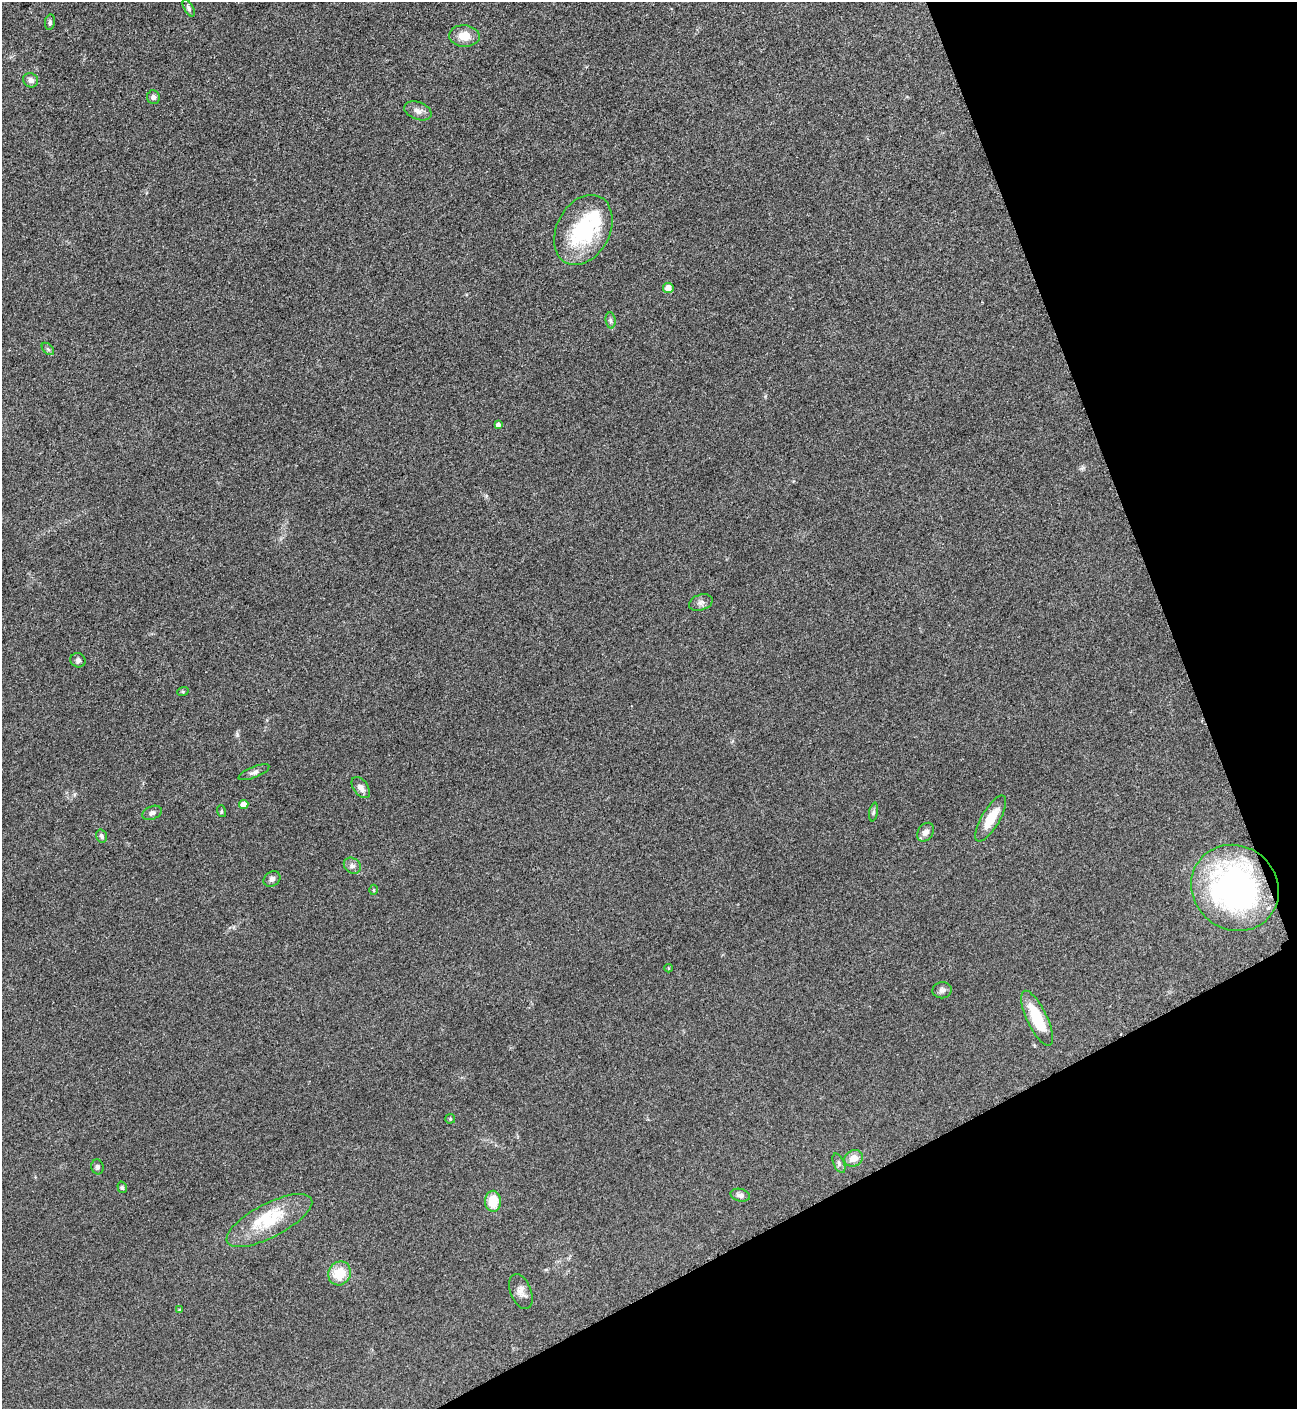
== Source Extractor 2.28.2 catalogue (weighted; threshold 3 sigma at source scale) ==
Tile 12 of 4 x 4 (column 4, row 3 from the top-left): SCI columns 4046-5340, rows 1415-2821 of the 5636 x 5647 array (HDU 1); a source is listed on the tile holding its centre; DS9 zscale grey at full resolution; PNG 1299 x 1411 px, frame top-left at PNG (2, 2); each listed source drawn as its Kron ellipse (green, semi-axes under 4 px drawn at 4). Shown black and unused: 21% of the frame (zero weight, under 3 of 5 exposures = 1% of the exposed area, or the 3 px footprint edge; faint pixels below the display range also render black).
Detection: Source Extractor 2.28.2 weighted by HDU 2 'WHT'; one run over the whole footprint, this tile lists its part. Background 0.095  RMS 0.0068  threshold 0.0304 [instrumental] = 3 sigma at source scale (4.5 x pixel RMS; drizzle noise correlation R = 1.50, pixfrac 1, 0.05/0.05 arcsec/px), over >= 5 px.
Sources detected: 44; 3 inside a brighter listed object's ellipse — not listed separately; the other 41 listed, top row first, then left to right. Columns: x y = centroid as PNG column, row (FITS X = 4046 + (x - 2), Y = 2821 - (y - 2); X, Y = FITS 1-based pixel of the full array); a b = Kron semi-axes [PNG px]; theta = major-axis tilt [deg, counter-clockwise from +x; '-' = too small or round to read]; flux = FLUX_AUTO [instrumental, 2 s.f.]
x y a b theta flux
189 8 9 4 -61 1.6
50 22 8 5 80 1.3
464 36 15 10 -4 9.5
31 80 8 7 - 2.5
153 97 7 6 - 2.2
418 111 14 8 -20 4.1
583 230 37 26 62 54
668 288 5 5 - 6.4
610 320 8 5 -84 1.7
48 349 7 4 -45 1.3
498 425 4 4 - 2.3
701 603 12 7 17 2.8
78 660 7 7 - 2.1
183 691 6 4 19 0.75
254 772 16 5 22 2.6
361 788 12 7 -53 3.5
244 804 5 4 - 6
221 811 6 4 -72 0.77
874 812 9 3 79 1.3
152 813 10 6 23 2.3
991 819 26 9 59 14
926 832 10 7 54 4
102 836 7 5 -72 1.5
352 866 9 7 -34 2.5
272 879 9 7 37 2.2
1235 888 45 41 -39 170
374 890 5 3 - 0.61
668 968 4 3 - 0.59
942 990 10 8 9 2.4
1037 1018 30 10 -65 24
450 1119 5 4 - 0.77
854 1158 9 8 - 5.8
839 1163 10 5 -66 1.9
97 1167 7 6 - 1.6
122 1187 6 4 -74 1
740 1195 10 6 -14 2.5
493 1201 10 8 89 14
269 1220 47 17 27 28
340 1273 12 11 - 16
521 1292 18 10 -68 4.7
179 1310 4 3 - 0.81
Overlapping masked pixels (flux is a lower limit): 1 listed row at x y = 1235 888